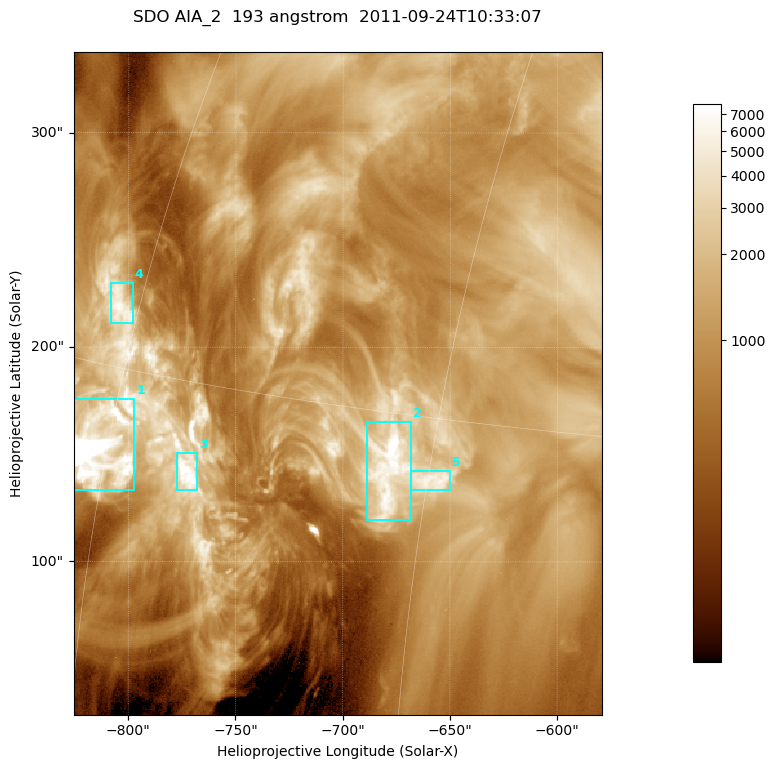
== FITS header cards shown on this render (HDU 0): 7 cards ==
TELESCOP= 'SDO     '           /
INSTRUME= 'AIA_2   '           /
WAVELNTH=                  193 /
WAVEUNIT= 'angstrom'           /
DATE-OBS= '2011-09-24T10:33:07.84' /
CTYPE1  = 'HPLN-TAN'           /
CTYPE2  = 'HPLT-TAN'           /

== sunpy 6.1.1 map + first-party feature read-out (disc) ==
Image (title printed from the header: SDO AIA_2  193 angstrom  2011-09-24T10:33:07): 410 x 514 px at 0.601 arcsec/px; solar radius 956 arcsec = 1592 px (partial field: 2.6% of the solar disc is inside the frame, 100% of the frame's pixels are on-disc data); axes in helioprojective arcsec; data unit not stated in the header (colour bar unlabelled)
Pointing: header CRPIX1/2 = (2043.81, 2047.21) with CRVAL1/2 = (0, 0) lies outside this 410 x 514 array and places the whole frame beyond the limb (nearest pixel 1.41 R_sun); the SolarSoft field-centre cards XCEN/YCEN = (-702.4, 183.2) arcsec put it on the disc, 1322 arcsec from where CRPIX/CRVAL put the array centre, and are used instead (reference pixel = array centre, CRVAL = XCEN/YCEN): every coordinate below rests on XCEN/YCEN
Orientation: roll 0.0565 deg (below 1 deg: not rotated)
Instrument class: DISC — disc imager (sunpy class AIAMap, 193 A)
Bright regions (active regions / flare kernels): reference = the on-disc median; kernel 3 px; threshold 5 sigma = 3088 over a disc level ~992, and >= 1.15x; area >= 210 px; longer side >= 5 px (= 3 arcsec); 5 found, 5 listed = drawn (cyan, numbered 1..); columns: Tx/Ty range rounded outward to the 2 arcsec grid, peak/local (2 s.f.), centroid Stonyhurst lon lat
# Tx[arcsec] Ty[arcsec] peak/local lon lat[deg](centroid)
1 -826..-796 132..176 17 -60 +13
2 -690..-668 118..166 9.8 -47 +13
3 -778..-768 132..152 9.9 -56 +13
4 -808..-798 210..230 7.6 -61 +17
5 -668..-650 132..144 6 -45 +13